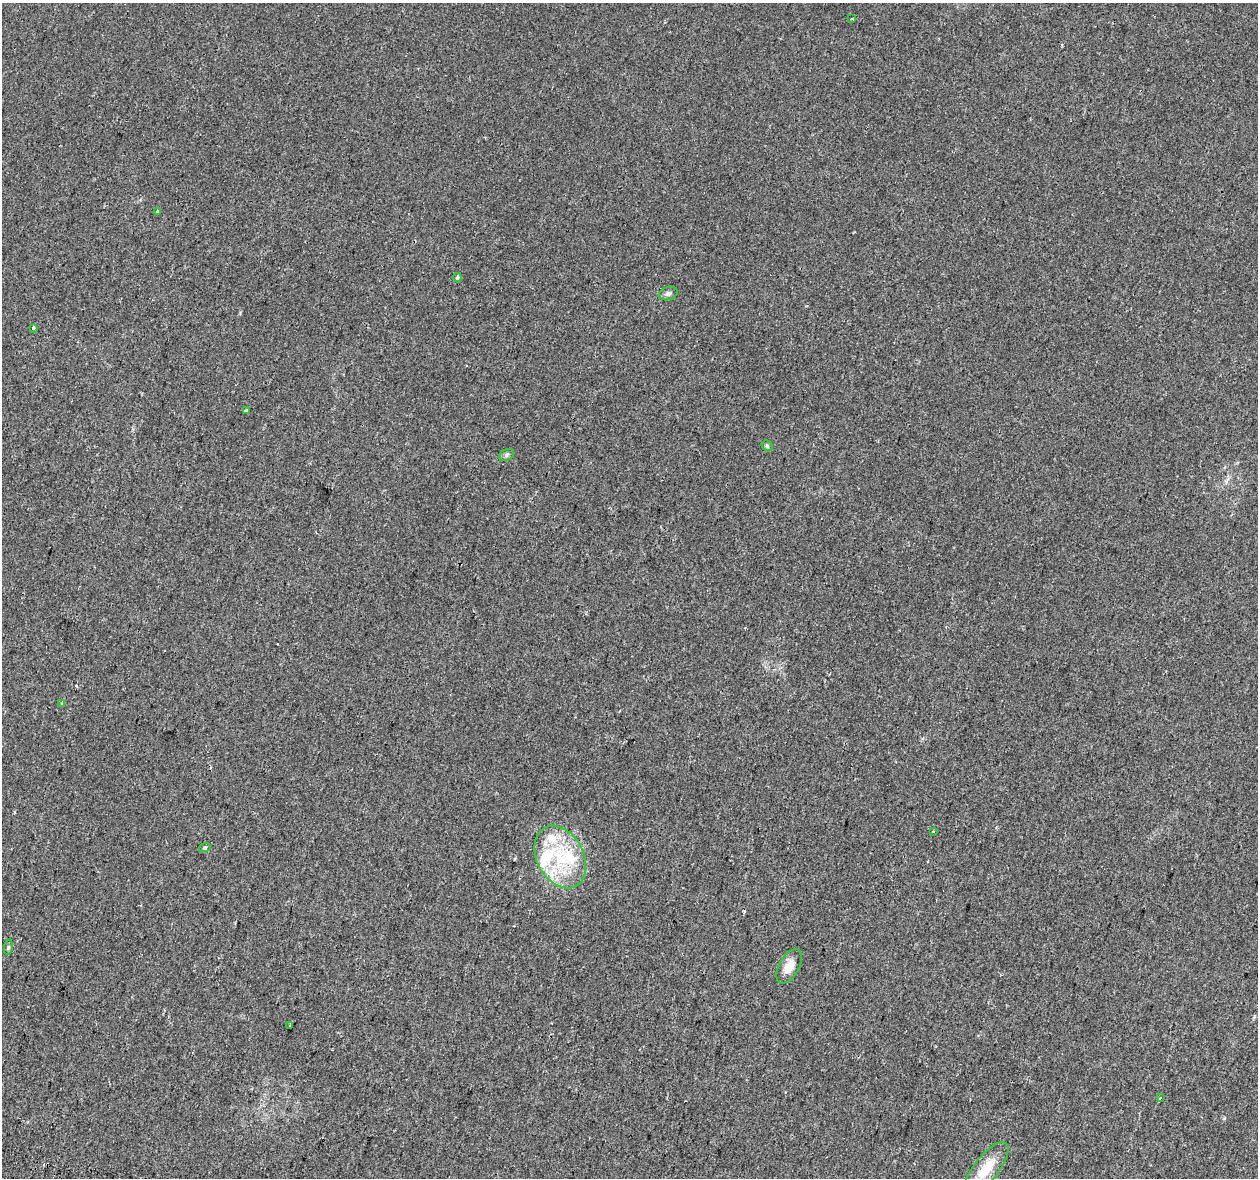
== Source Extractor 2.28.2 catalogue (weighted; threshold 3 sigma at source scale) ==
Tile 7 of 4 x 4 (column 3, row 2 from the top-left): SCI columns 2573-3828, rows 2697-3872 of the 5135 x 5332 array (HDU 1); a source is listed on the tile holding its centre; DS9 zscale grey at full resolution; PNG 1260 x 1180 px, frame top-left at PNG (2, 3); each listed source drawn as its Kron ellipse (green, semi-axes under 4 px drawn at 4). Shown black and unused: <1% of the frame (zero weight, under 2 of 3 exposures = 4% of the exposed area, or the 3 px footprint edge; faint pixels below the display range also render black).
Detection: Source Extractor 2.28.2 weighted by HDU 2 'WHT'; one run over the whole footprint, this tile lists its part. Background 0.0306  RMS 0.0051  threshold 0.0229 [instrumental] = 3 sigma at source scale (4.5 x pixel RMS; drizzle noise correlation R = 1.50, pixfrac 1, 0.0396/0.0396 arcsec/px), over >= 5 px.
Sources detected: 22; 2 cosmic-ray / hot-pixel residue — neither listed nor drawn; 3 inside a brighter listed object's ellipse — not listed separately; the other 17 listed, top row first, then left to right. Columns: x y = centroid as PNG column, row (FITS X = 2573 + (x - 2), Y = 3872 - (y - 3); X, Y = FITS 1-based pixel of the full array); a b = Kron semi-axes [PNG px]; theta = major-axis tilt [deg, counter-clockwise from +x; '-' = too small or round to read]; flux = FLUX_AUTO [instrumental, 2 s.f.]
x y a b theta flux
852 19 3 2 - 0.48
157 211 4 3 - 0.73
457 278 4 3 - 4.5
668 293 9 6 19 1.6
33 328 4 3 - 2.5
246 411 4 4 - 1.3
767 446 6 5 - 0.76
506 455 8 5 29 1.2
61 704 4 3 - 0.82
933 831 3 3 - 0.61
205 847 6 4 19 0.61
560 857 33 23 -62 30
8 947 8 4 82 0.8
789 966 19 10 60 5.9
290 1025 2 2 - 0.39
1160 1098 3 2 - 0.7
986 1169 33 12 52 12
Unlisted compact peaks at least as high as the median listed source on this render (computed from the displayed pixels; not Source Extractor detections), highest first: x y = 1224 1118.